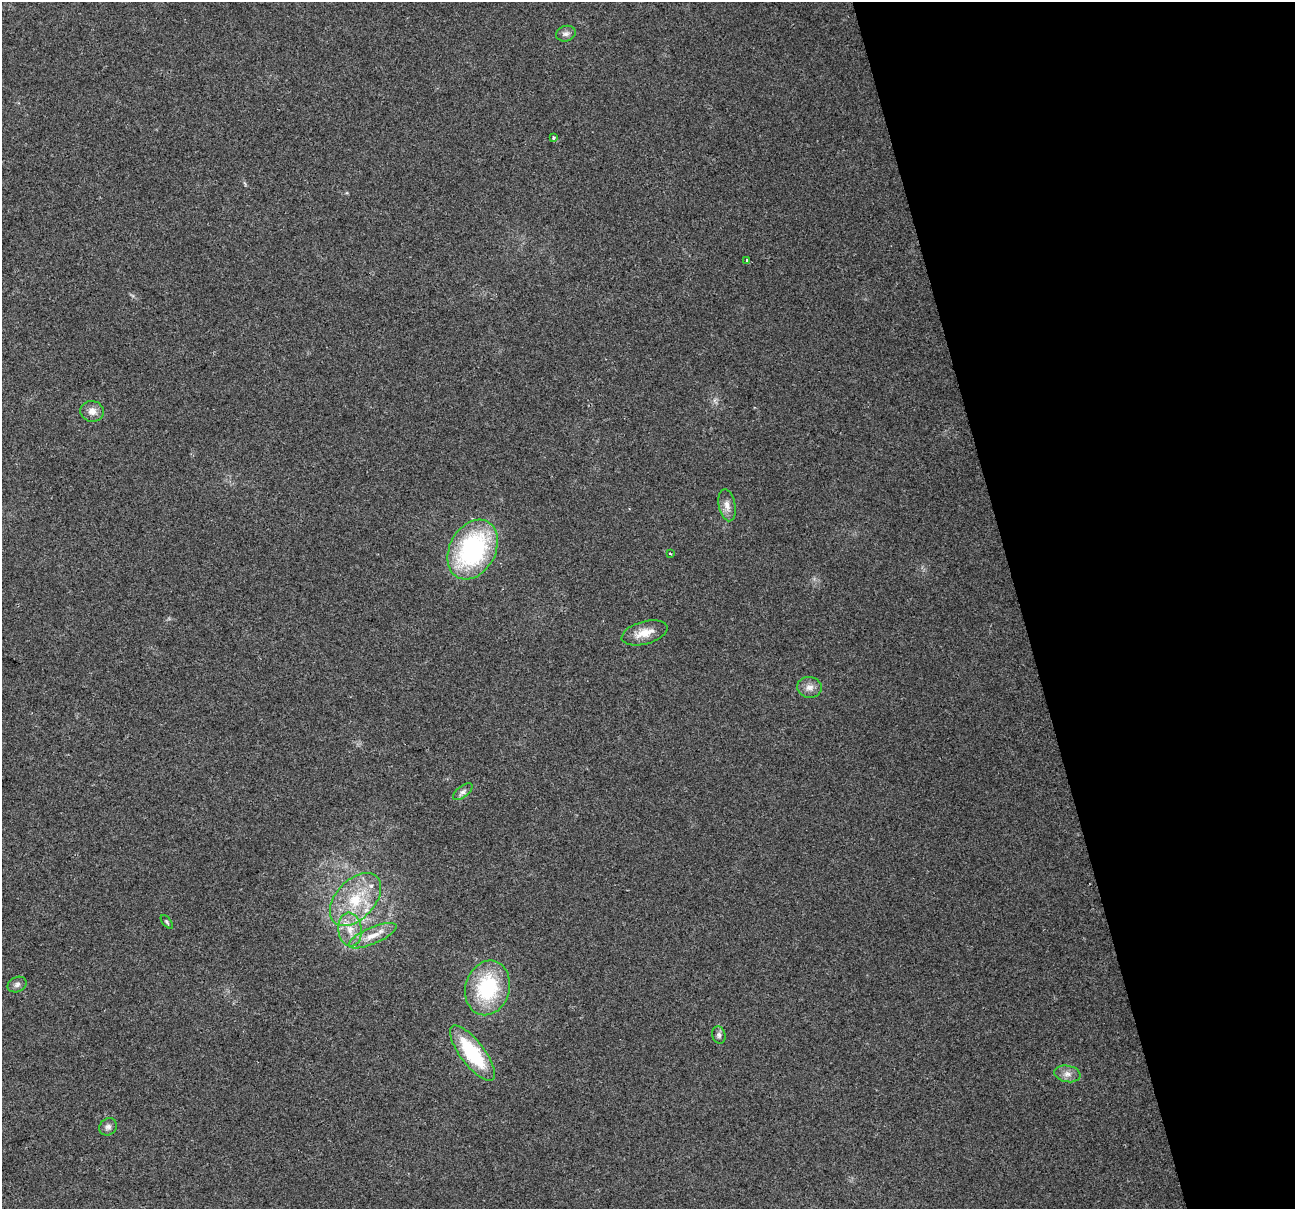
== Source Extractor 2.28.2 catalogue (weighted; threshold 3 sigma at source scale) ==
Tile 12 of 4 x 4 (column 4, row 3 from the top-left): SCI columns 3881-5173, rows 1306-2512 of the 5173 x 4973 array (HDU 1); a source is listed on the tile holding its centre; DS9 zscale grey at full resolution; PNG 1297 x 1211 px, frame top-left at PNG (2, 2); each listed source drawn as its Kron ellipse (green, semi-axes under 4 px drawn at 4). Shown black and unused: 21% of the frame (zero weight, under 2 of 3 exposures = <1% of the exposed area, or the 3 px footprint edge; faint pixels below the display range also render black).
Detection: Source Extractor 2.28.2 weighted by HDU 2 'WHT'; one run over the whole footprint, this tile lists its part. Background 0.0557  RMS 0.0074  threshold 0.0334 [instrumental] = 3 sigma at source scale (4.5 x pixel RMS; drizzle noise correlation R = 1.50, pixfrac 1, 0.0396/0.0396 arcsec/px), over >= 5 px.
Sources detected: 21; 1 inside a brighter listed object's ellipse — not listed separately; the other 20 listed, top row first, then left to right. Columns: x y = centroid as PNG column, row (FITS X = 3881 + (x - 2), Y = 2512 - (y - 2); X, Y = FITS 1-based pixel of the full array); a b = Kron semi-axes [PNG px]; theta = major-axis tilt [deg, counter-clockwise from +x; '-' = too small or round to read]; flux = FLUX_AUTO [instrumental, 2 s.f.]
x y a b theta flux
566 34 10 7 15 3
553 137 3 3 - 2.4
747 260 3 3 - 3.4
92 411 12 10 -15 5.8
727 505 16 8 -78 5.6
473 549 32 23 61 110
670 553 3 2 - 0.71
645 633 23 11 15 11
809 687 12 10 -5 5.2
463 792 11 5 37 2.7
355 899 31 19 47 34
167 922 8 3 -51 1.1
350 930 17 11 -83 11
372 936 26 8 23 10
17 985 10 7 25 2.6
488 988 28 22 74 58
719 1035 9 6 -72 2.3
472 1053 33 12 -53 52
1067 1074 13 8 -10 4.8
108 1127 9 8 - 3.1